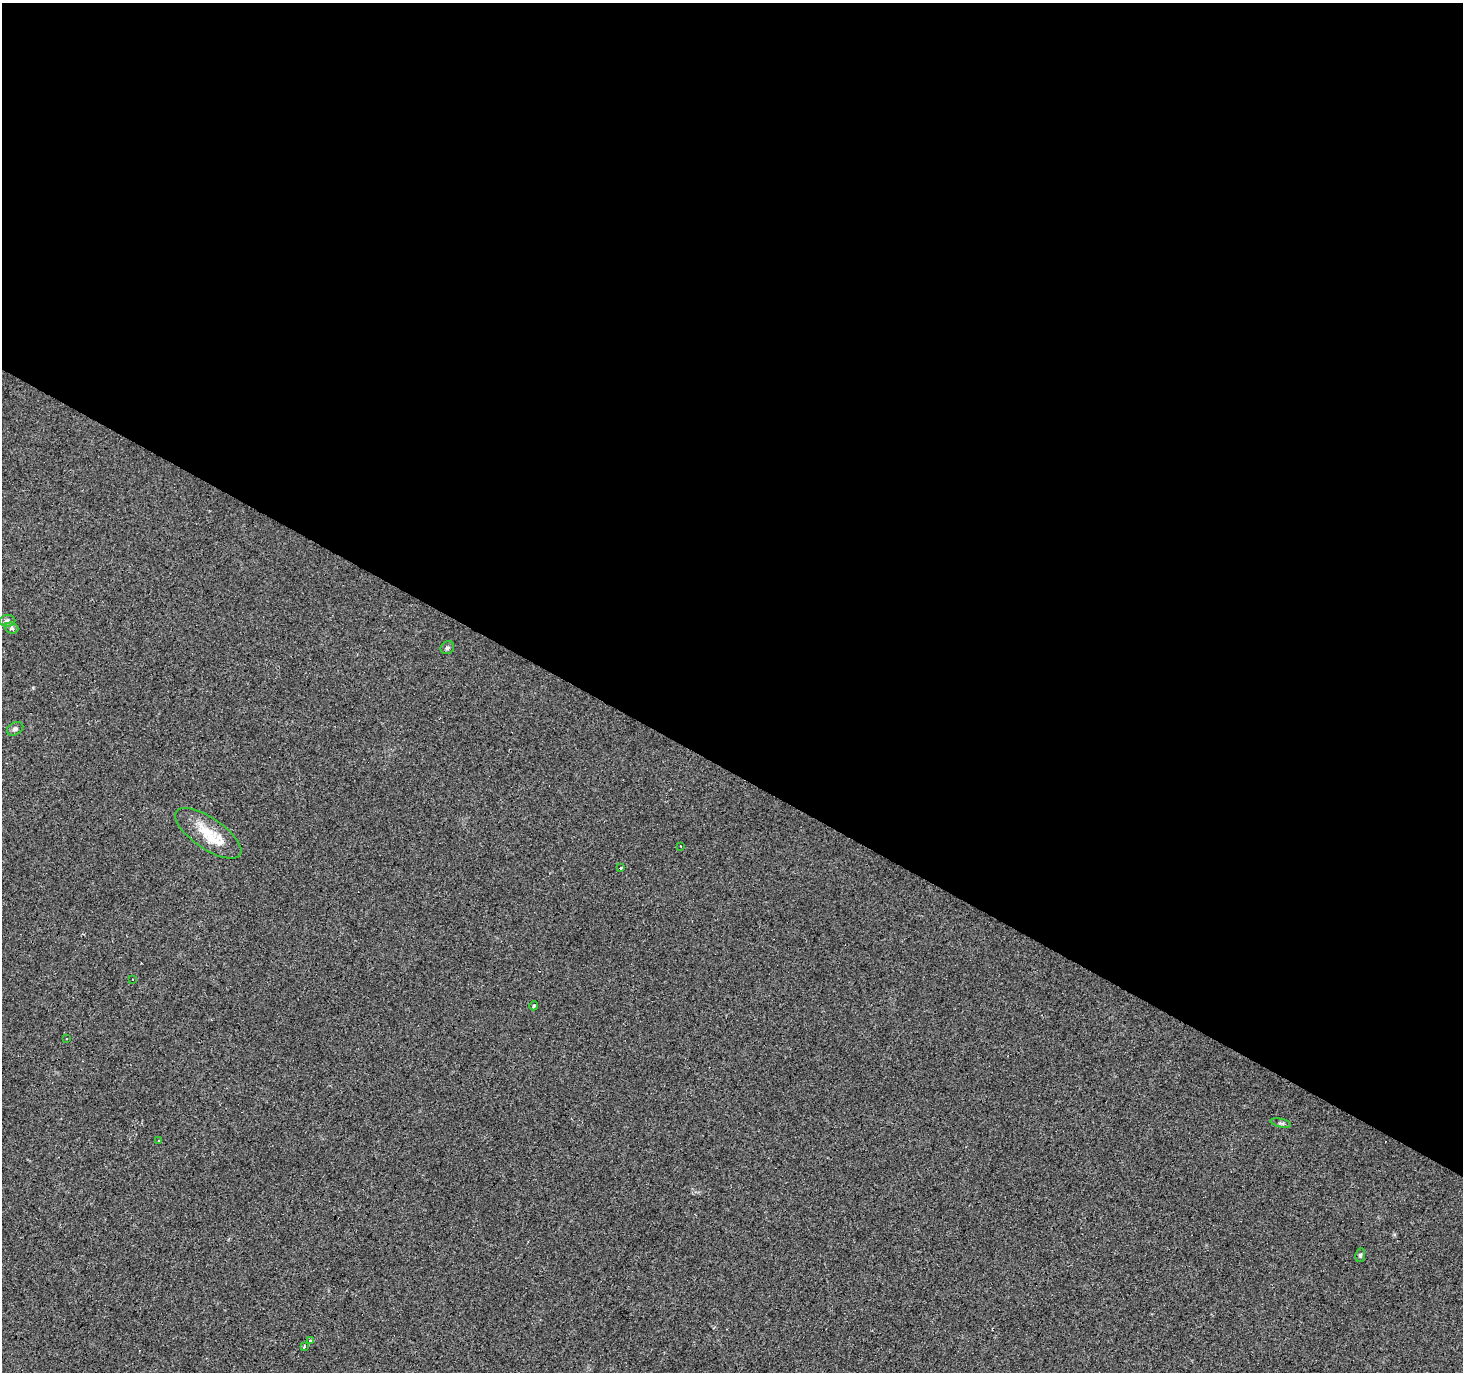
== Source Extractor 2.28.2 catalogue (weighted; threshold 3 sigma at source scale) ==
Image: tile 3 of 4 x 4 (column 3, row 1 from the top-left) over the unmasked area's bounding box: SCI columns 2921-4381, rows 4297-5666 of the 5844 x 5921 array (HDU 1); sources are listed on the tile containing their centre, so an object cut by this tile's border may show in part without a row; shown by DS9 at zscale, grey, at full resolution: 1 PNG px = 1 image px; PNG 1465 x 1374 px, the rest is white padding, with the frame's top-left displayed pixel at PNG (2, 3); every listed detection drawn as its Kron ellipse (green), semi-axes under 4 PNG px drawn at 4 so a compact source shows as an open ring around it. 56% of this frame is shown black and not used: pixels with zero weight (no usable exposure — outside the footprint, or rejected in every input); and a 3 px margin inside the footprint's outer edge (the drizzle kernel's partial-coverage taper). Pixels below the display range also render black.
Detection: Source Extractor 2.28.2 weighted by HDU 2 'WHT'; one run over the whole footprint, this tile lists its part. Background 0.0217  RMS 0.0064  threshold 0.0287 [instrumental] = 3 sigma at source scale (4.5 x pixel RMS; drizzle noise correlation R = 1.50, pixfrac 1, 0.0396/0.0396 arcsec/px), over >= 5 px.
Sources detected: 19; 4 cosmic-ray / hot-pixel residue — neither listed nor drawn; the other 15 listed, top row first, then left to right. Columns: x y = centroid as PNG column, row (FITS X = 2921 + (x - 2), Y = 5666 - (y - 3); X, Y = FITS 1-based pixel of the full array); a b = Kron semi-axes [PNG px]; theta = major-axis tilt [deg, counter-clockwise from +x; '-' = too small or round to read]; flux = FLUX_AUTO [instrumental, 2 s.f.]
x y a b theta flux
7 621 8 6 -1 1.5
12 628 7 5 -21 1.3
447 648 7 6 - 1.4
15 729 8 6 28 1.6
208 833 38 15 -34 18
680 846 3 2 - 0.38
620 868 3 3 - 3.5
132 979 3 3 - 1.2
534 1006 4 4 - 0.7
67 1039 3 2 - 0.69
1281 1123 10 4 -12 1.1
159 1141 3 3 - 3.6
1360 1255 7 5 82 1
311 1340 3 3 - 9.9
304 1347 4 3 - 6